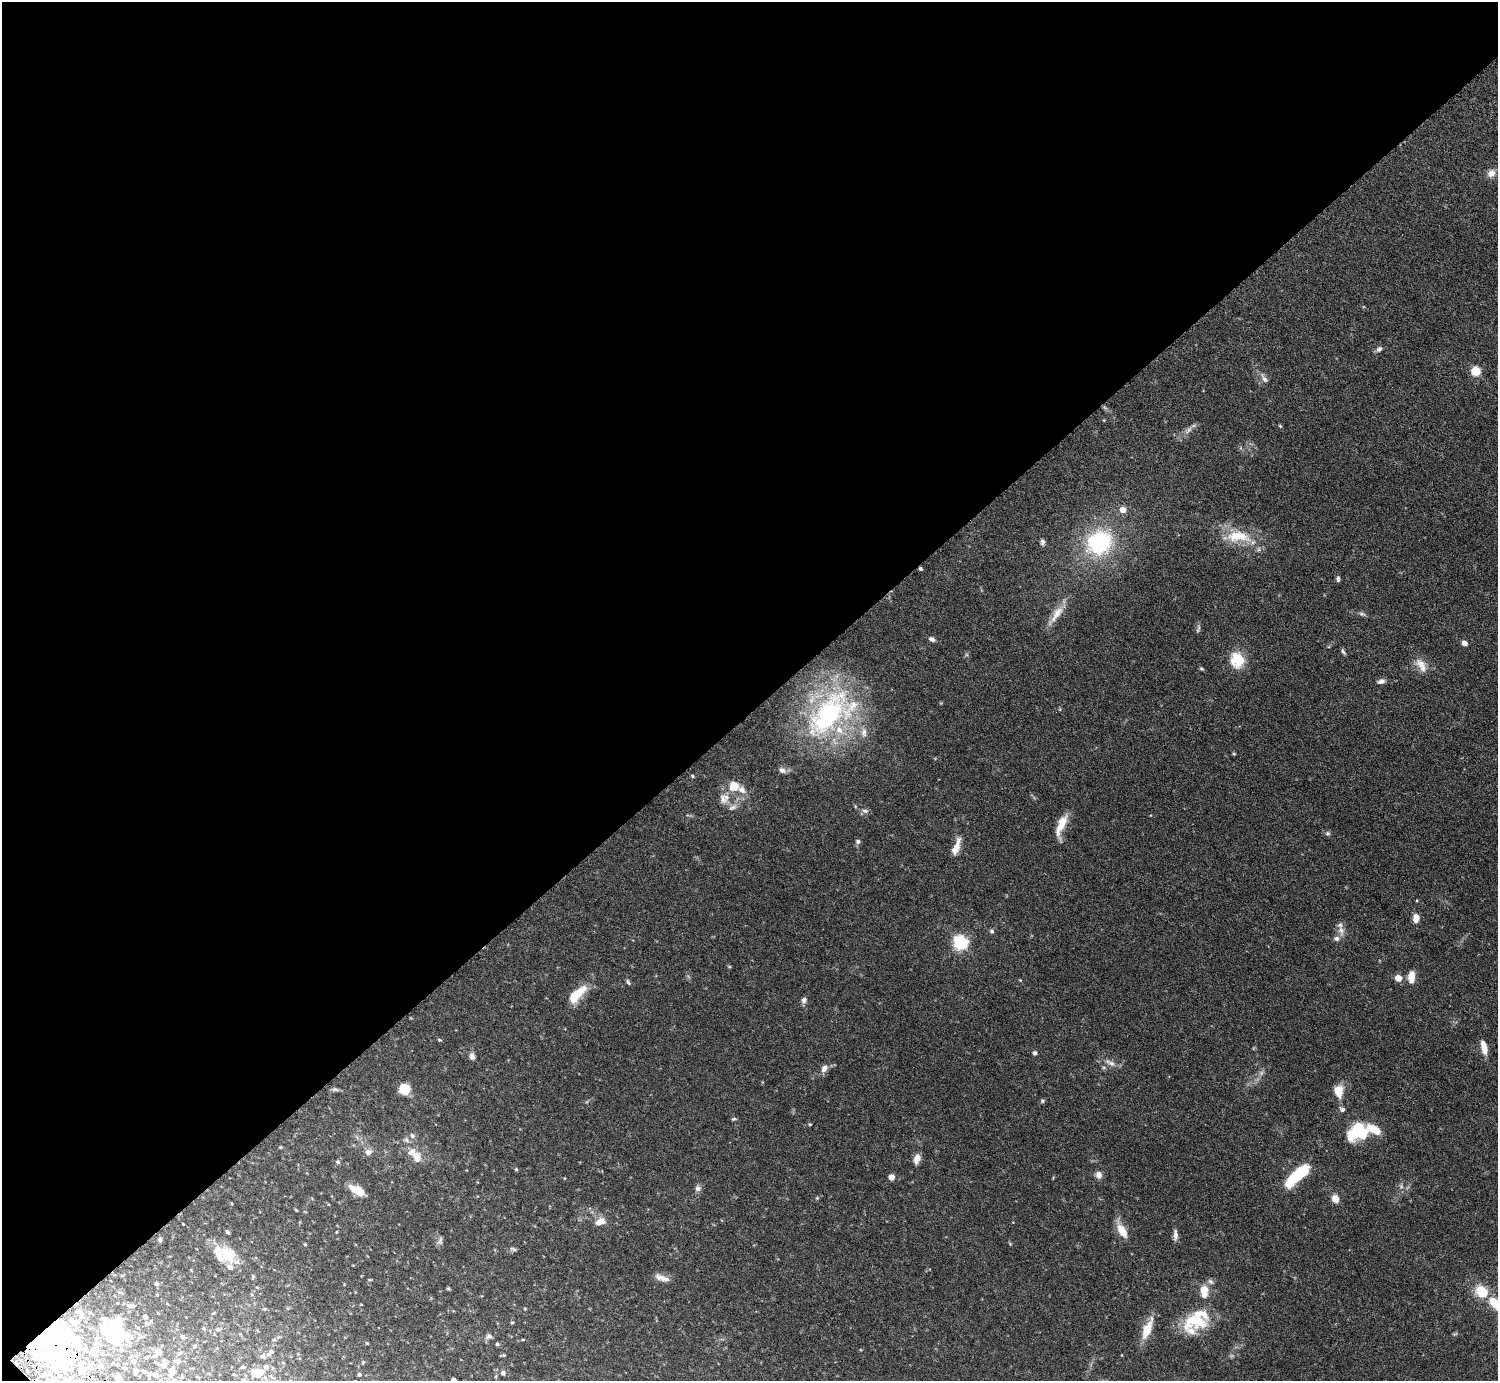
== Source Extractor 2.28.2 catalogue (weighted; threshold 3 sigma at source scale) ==
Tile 5 of 4 x 4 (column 1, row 2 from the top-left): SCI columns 6-1501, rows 3070-4448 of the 6034 x 6030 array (HDU 1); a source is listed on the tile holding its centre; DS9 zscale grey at full resolution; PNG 1500 x 1383 px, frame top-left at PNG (2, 2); no overlay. Shown black and unused: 52% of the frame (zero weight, under 4 of 7 exposures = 3% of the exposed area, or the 3 px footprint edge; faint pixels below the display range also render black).
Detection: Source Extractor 2.28.2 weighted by HDU 2 'WHT'; one run over the whole footprint, this tile lists its part. Background 0.073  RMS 0.0036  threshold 0.0146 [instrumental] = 3 sigma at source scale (4.09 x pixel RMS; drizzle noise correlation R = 1.36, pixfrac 0.8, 0.05/0.05 arcsec/px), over >= 5 px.
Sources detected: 171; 2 too faint to see at this stretch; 12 inside a brighter object's white glare — not listed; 29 inside a brighter listed object's ellipse — not listed separately; the other 128 listed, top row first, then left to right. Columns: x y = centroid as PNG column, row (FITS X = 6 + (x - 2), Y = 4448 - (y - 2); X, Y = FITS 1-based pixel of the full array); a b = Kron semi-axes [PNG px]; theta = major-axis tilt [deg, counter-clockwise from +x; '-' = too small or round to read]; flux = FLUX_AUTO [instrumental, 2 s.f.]
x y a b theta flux
1491 173 11 9 43 2
1379 349 8 6 36 1
1476 371 5 5 - 19
1264 378 15 6 -59 1.4
1280 426 6 3 -45 0.36
1188 430 11 4 52 1.2
1123 510 6 5 - 3.4
1238 536 37 15 -3 11
1042 542 7 6 - 0.88
1099 543 28 23 53 31
921 569 4 4 - 0.53
1338 579 8 4 89 0.73
1057 614 28 9 56 4.6
1361 614 7 5 -7 0.73
932 639 8 5 -25 0.93
1464 643 6 5 - 1.3
1343 652 8 4 -52 0.67
1237 660 19 16 -76 8
1421 664 18 11 -34 3.6
1201 669 7 3 -9 0.38
1381 681 9 6 13 1.3
828 713 74 35 53 52
864 732 13 8 -90 1.9
1234 754 5 3 - 0.31
692 776 5 4 - 0.39
734 786 11 11 - 5.3
723 799 15 9 -56 2.7
865 811 10 5 -14 0.99
1062 824 27 10 68 5.3
1327 833 7 5 -1 0.66
858 841 6 6 - 0.84
956 847 21 7 70 3.7
1416 918 10 7 83 2.5
1341 930 16 6 -78 2
992 931 6 6 - 0.65
1337 938 7 6 - 1.1
960 943 6 6 - 74
1411 976 11 6 88 4.7
1398 978 8 7 - 2.7
1020 980 3 3 - 0.24
628 982 8 4 -70 0.6
576 995 26 10 46 8.6
804 1000 7 6 - 1.1
439 1040 5 4 - 0.35
1484 1047 16 6 -78 3.8
1035 1053 5 5 - 0.64
472 1056 9 7 -79 1.2
1110 1063 17 6 -30 1.9
824 1068 11 8 61 1.7
335 1089 10 5 -5 0.76
405 1089 7 7 - 11
1338 1091 11 7 -77 6.4
1042 1101 5 5 - 0.47
1342 1109 8 6 -27 0.9
734 1119 6 4 8 0.5
810 1124 4 3 - 0.31
1357 1131 21 16 34 16
412 1136 8 6 -39 0.94
280 1147 4 3 - 0.35
368 1152 8 7 - 1.6
417 1157 10 8 -70 4.5
917 1158 10 6 71 2.9
338 1162 6 4 -16 0.55
516 1169 4 4 - 0.37
1099 1175 8 7 - 1.7
1297 1175 26 9 42 19
891 1177 6 6 - 1.6
698 1188 8 8 - 1.2
357 1190 15 7 -28 6.4
817 1198 4 4 - 0.35
1335 1199 9 8 - 2.5
296 1210 4 3 - 0.31
600 1221 13 9 19 2.7
183 1224 3 2 - 0.22
1122 1231 18 9 -59 4.8
228 1232 5 3 - 0.52
336 1232 4 3 - 0.25
1175 1235 14 6 90 1.6
160 1239 5 5 - 0.8
440 1241 11 4 64 0.79
513 1249 10 4 -21 0.63
227 1253 27 13 -60 6.9
659 1277 15 10 -15 2.3
1210 1281 9 7 -43 0.98
156 1284 5 4 - 0.75
448 1289 6 4 -1 0.35
1482 1292 10 8 -41 12
1494 1303 13 8 -49 6.5
131 1306 12 5 2 1.1
265 1309 5 4 - 0.43
525 1309 4 3 - 0.28
78 1311 5 4 - 2
81 1317 7 6 - 0.89
145 1317 4 4 - 1.3
76 1322 7 6 - 1.8
1200 1322 35 21 80 13
512 1323 4 3 - 0.37
203 1328 5 4 - 0.4
218 1329 6 5 - 0.72
1147 1329 29 10 68 5.9
489 1336 9 6 20 1.2
117 1337 49 18 -45 17
183 1337 6 4 -24 0.56
274 1340 6 4 0 0.41
523 1340 5 3 - 0.3
497 1344 4 4 - 0.44
195 1346 5 3 - 0.32
91 1352 8 7 - 2.2
158 1352 5 5 - 3.3
271 1352 12 6 40 1.3
504 1355 5 5 - 0.35
155 1356 7 5 16 0.69
177 1361 12 5 2 1.4
63 1362 63 26 -59 32
283 1363 5 3 - 0.29
164 1365 7 6 - 2.1
102 1366 6 6 - 0.77
243 1367 5 4 - 0.42
124 1368 6 4 -15 0.62
172 1370 11 9 -81 2
260 1373 14 9 -11 4.3
503 1373 6 5 - 0.68
234 1374 4 3 - 0.31
359 1374 4 4 - 0.58
155 1375 14 6 -9 3.2
118 1377 5 4 - 3.6
244 1379 6 4 0 0.45
454 1380 4 4 - 1.3
Overlapping masked pixels (flux is a lower limit): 2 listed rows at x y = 921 569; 63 1362
Isophote crosses this tile's border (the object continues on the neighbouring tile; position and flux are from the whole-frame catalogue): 2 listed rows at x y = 1494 1303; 454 1380